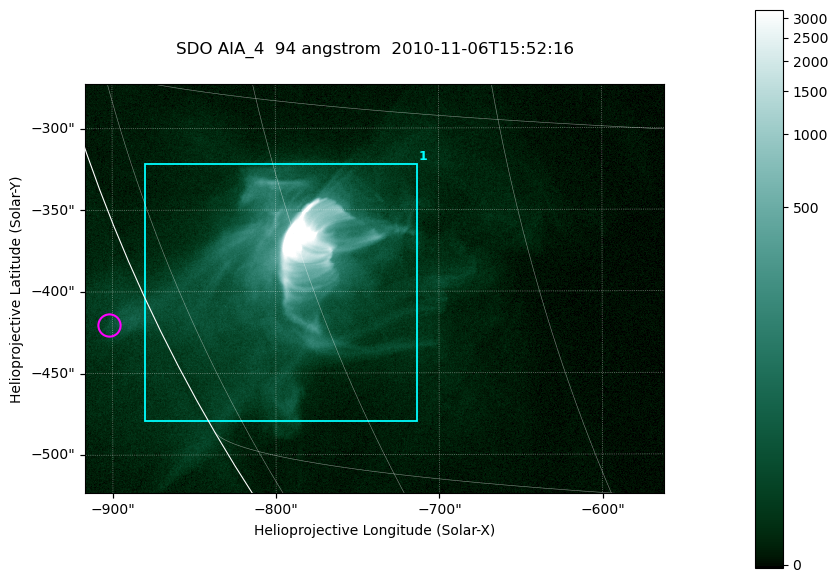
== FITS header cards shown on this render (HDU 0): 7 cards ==
TELESCOP= 'SDO     '           /
INSTRUME= 'AIA_4   '           /
WAVELNTH=                   94 /
WAVEUNIT= 'angstrom'           /
DATE-OBS= '2010-11-06T15:52:16.70' /
CTYPE1  = 'HPLN-TAN'           /
CTYPE2  = 'HPLT-TAN'           /

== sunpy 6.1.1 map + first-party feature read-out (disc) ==
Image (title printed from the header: SDO AIA_4  94 angstrom  2010-11-06T15:52:16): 591 x 417 px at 0.6 arcsec/px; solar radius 968 arcsec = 1614 px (partial field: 2.7% of the solar disc is inside the frame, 89% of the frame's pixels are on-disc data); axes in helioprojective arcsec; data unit not stated in the header (colour bar unlabelled)
Pointing: header CRPIX1/2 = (2053.81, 2042.90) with CRVAL1/2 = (0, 0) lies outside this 591 x 417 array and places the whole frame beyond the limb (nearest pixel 1.36 R_sun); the SolarSoft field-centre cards XCEN/YCEN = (-739.3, -398.4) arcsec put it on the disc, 769 arcsec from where CRPIX/CRVAL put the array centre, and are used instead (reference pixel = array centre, CRVAL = XCEN/YCEN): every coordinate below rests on XCEN/YCEN
Orientation: roll -0.138 deg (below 1 deg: not rotated)
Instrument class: DISC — disc imager (sunpy class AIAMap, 94 A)
Bright regions (active regions / flare kernels): reference = the on-disc median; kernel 5 px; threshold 5 sigma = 28.2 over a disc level ~5.2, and >= 1.15x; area >= 246 px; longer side >= 5 px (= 3 arcsec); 1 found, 1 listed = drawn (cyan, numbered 1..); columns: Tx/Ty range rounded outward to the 2 arcsec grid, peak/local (2 s.f.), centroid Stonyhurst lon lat
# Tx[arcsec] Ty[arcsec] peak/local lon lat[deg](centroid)
1 -880..-712 -480..-320 1662 -62 -22
Off-limb structures (1.02-1.3 R_sun): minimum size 123 px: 1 found; the strongest spans PA ~115 deg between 1.02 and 1.04 R_sun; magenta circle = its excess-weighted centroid (no pixel of it reaches 25% of the colour bar: the marked point is dim): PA ~115 deg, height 1.03 R_sun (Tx ~-902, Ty ~-420 arcsec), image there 2.4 x the reference